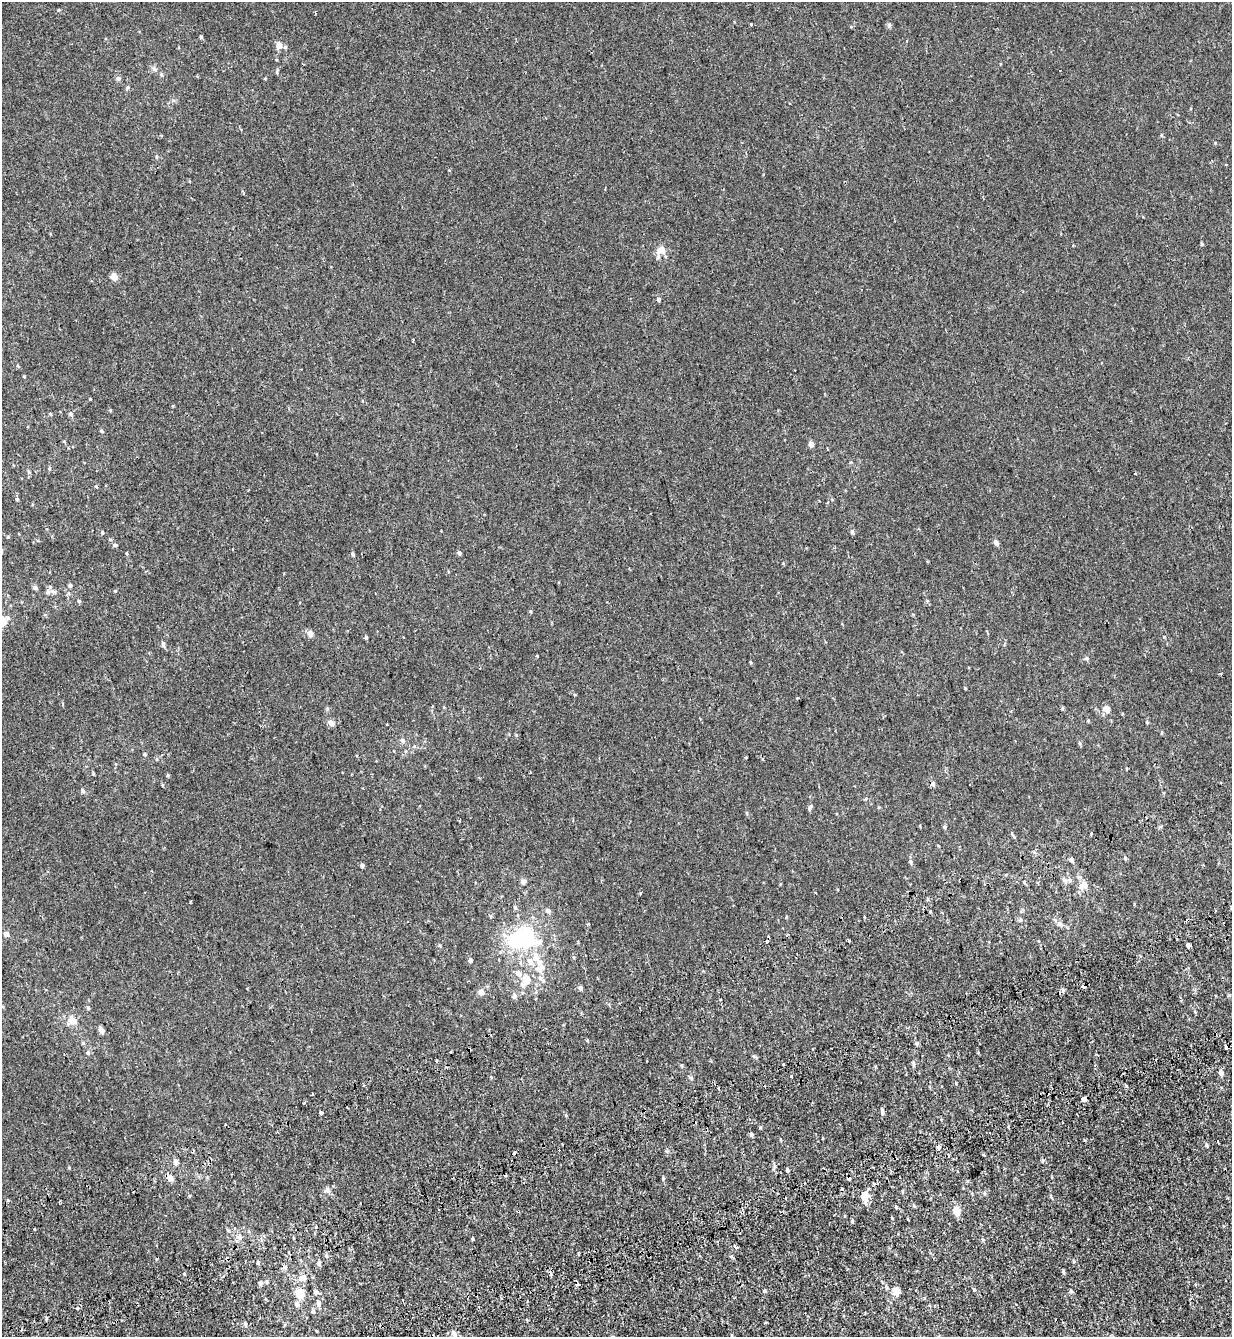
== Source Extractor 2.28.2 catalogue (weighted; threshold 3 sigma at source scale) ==
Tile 7 of 4 x 4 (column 3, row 2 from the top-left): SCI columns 2705-3934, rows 2821-4155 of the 5460 x 5640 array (HDU 1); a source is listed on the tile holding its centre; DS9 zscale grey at full resolution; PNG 1234 x 1339 px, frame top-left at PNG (2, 2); no overlay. Shown black and unused: <1% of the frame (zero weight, under 2 of 3 exposures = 11% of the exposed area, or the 3 px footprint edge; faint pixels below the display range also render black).
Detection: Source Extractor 2.28.2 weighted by HDU 2 'WHT'; one run over the whole footprint, this tile lists its part. Background -1.86e-04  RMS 0.0033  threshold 0.0147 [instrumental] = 3 sigma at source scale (4.5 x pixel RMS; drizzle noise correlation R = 1.50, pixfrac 1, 0.0396/0.0396 arcsec/px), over >= 5 px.
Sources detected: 162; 2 inside a brighter object's white glare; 17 cosmic-ray / hot-pixel residue — not listed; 5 inside a brighter listed object's ellipse — not listed separately; the other 138 listed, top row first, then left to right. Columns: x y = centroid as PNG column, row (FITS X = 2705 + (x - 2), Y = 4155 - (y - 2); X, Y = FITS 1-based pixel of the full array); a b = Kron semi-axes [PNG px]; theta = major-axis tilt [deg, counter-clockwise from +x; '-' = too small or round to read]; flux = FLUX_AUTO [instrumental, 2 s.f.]
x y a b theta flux
751 24 3 3 - 1
201 37 4 4 - 0.41
279 45 8 7 - 1.9
154 69 7 4 -2 0.58
1059 70 3 3 - 0.78
277 72 6 4 -90 0.35
161 74 5 3 - 0.36
118 78 6 5 - 0.73
1215 143 4 4 - 0.25
1202 244 5 3 - 0.32
661 250 12 8 22 2.4
114 277 9 7 -28 1.5
658 299 5 5 - 0.56
18 366 5 3 - 0.26
90 399 3 3 - 0.81
70 414 5 5 - 0.46
101 431 4 3 - 0.4
811 444 5 4 - 1.5
49 468 5 3 - 0.28
96 486 5 3 - 0.25
17 499 5 3 - 0.27
852 532 6 5 - 0.53
996 542 5 5 - 1
115 545 5 4 - 0.46
459 553 5 4 - 0.59
353 554 5 4 - 0.4
70 585 5 4 - 0.54
35 588 6 5 - 0.58
48 592 7 6 - 0.97
79 601 5 5 - 0.39
2 621 7 6 - 4.3
310 634 6 6 - 1.5
366 637 4 3 - 0.46
163 644 7 5 90 0.54
537 656 3 3 - 1.1
798 698 2 2 - 0.29
1062 708 5 3 - 0.32
1106 709 9 8 - 1.5
1147 722 5 3 - 0.31
331 723 10 6 -43 0.99
402 740 6 5 - 0.72
1080 743 6 4 -89 0.39
144 754 4 4 - 0.32
93 773 5 3 - 0.27
530 773 3 2 - 0.31
168 775 4 4 - 0.31
933 784 6 6 - 0.69
83 791 6 5 - 0.54
810 808 7 4 57 0.57
944 827 5 4 - 0.4
1091 833 3 3 - 0.98
1125 858 5 5 - 0.39
1071 859 4 3 - 2.3
910 861 5 5 - 0.52
362 865 5 4 - 0.53
1070 880 6 5 - 0.67
523 881 6 5 - 0.98
1085 885 8 8 - 1.6
640 892 3 3 - 0.42
515 907 5 5 - 0.46
1231 908 3 3 - 1.2
548 911 7 6 - 0.78
1020 920 6 3 72 0.35
6 934 4 4 - 1.5
519 940 13 11 -21 21
848 940 3 3 - 0.52
767 942 3 3 - 2.7
1188 945 3 3 - 7.7
470 960 5 5 - 0.68
539 962 12 9 -43 2.4
518 973 7 6 - 1.3
540 978 7 6 - 0.86
526 980 11 9 -74 3.2
580 988 5 4 - 0.89
481 992 5 5 - 2
514 995 6 5 - 0.94
88 1008 5 4 - 0.44
72 1020 11 9 -16 2.4
101 1030 9 5 -58 1.1
587 1040 4 3 - 0.28
917 1043 5 5 - 0.52
1226 1047 3 3 - 1.2
88 1052 6 6 - 0.62
451 1052 3 3 - 1
437 1061 3 3 - 0.67
783 1064 3 3 - 0.61
914 1064 7 4 -86 0.54
1221 1073 6 5 - 1.1
791 1076 3 2 - 0.6
691 1078 5 4 - 0.45
312 1094 3 2 - 0.37
1084 1099 4 4 - 1.6
321 1112 4 3 - 1.6
882 1112 10 3 -90 0.55
225 1125 3 3 - 0.91
751 1135 5 4 - 0.56
1085 1141 4 3 - 0.34
1218 1141 3 3 - 2.2
1207 1145 5 4 - 0.36
939 1148 4 3 - 1.5
515 1153 3 3 - 0.39
175 1162 5 4 - 1.6
787 1170 5 4 - 0.48
505 1175 4 3 - 0.36
170 1178 5 5 - 2.4
327 1190 9 6 -42 0.85
902 1191 5 3 - 0.26
984 1193 5 4 - 0.36
865 1196 10 7 -86 3.3
914 1206 5 4 - 0.31
896 1207 4 3 - 0.3
956 1211 8 7 - 2.9
852 1221 6 3 -72 0.3
316 1226 3 3 - 1.3
240 1236 7 7 - 1
473 1239 3 3 - 3.6
735 1247 4 3 - 0.93
326 1256 6 4 -49 0.48
590 1261 2 2 - 0.25
258 1263 5 4 - 0.4
319 1264 6 5 - 0.52
1063 1272 5 3 - 0.44
551 1274 4 3 - 1.1
303 1278 11 7 26 2
267 1282 5 4 - 0.38
260 1284 6 5 - 0.57
974 1290 4 4 - 0.34
896 1291 9 9 - 2
1071 1291 5 4 - 0.41
316 1292 7 5 0 0.56
300 1293 8 7 - 4.6
403 1300 3 3 - 0.69
297 1304 7 6 - 1
319 1304 7 5 -77 1.1
313 1311 6 5 - 0.57
245 1324 6 4 -80 0.59
454 1333 7 6 - 1.1
732 1336 4 3 - 0.25
Overlapping masked pixels (flux is a lower limit): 1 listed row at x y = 590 1261
Isophote crosses this tile's border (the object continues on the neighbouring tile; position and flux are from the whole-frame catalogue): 3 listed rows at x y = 2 621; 1231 908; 732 1336
Unlisted compact peaks at least as high as the median listed source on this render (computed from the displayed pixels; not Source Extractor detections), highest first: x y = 889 25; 102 532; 764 1291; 663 1179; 115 591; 1087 658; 786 917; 760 1128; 58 10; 965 688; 1164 637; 530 611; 69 1168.